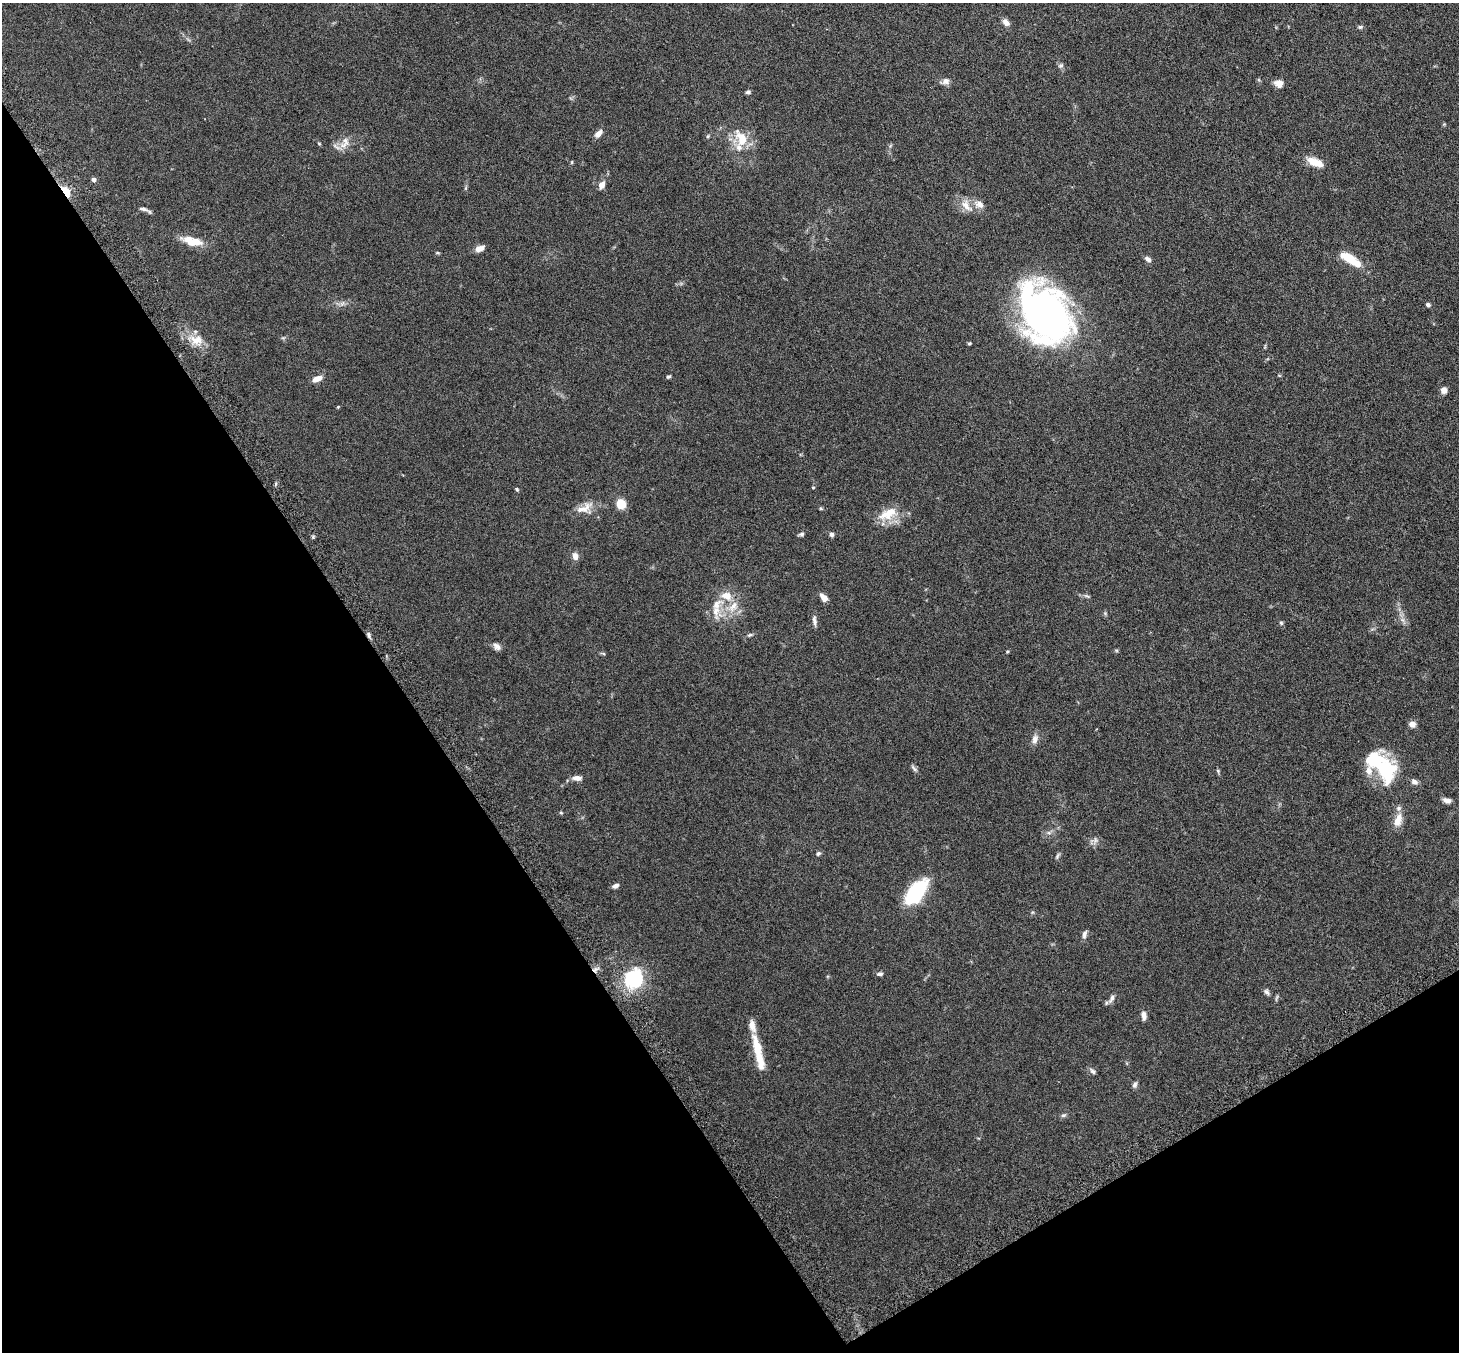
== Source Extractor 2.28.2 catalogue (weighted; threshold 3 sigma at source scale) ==
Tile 14 of 4 x 4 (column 2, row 4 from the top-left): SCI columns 1509-2965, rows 189-1538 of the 5929 x 5919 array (HDU 1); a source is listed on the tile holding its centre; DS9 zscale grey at full resolution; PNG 1461 x 1354 px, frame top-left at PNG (2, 3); no overlay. Shown black and unused: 33% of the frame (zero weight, under 3 of 6 exposures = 4% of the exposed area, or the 3 px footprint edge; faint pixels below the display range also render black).
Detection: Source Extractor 2.28.2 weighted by HDU 2 'WHT'; one run over the whole footprint, this tile lists its part. Background 0.12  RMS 0.0045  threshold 0.0185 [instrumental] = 3 sigma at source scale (4.09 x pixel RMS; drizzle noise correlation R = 1.36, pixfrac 0.8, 0.05/0.05 arcsec/px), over >= 5 px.
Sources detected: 90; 1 too faint to see at this stretch — not listed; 9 inside a brighter listed object's ellipse — not listed separately; the other 80 listed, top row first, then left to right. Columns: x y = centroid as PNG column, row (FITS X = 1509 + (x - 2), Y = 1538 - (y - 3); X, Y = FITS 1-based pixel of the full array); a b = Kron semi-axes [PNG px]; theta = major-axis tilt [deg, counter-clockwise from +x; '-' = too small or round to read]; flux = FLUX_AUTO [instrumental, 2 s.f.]
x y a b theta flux
1006 22 10 7 -52 1.9
1360 27 8 5 1 0.8
1061 65 8 7 - 0.98
945 81 10 7 11 2.2
1279 84 9 8 - 3.1
748 92 5 4 - 1
1444 124 5 4 - 0.41
598 134 9 6 48 2.7
708 136 5 4 - 0.49
742 138 24 14 -64 9.1
319 144 4 4 - 0.39
344 145 13 9 -3 3.5
572 162 6 3 71 0.36
1315 162 21 9 -21 5.4
93 180 5 5 - 1.2
601 185 8 6 67 2.9
66 192 6 4 -55 25
979 204 13 9 -37 2.9
966 205 22 11 -50 4.7
143 209 14 5 -16 1.4
193 241 25 9 -13 7.8
480 248 11 6 25 2.4
438 253 6 3 -1 0.42
1148 259 8 5 -36 1.6
1349 259 20 9 -30 9.8
342 303 8 5 45 1.1
1428 305 6 5 - 0.96
1045 314 57 40 -55 170
197 340 19 12 11 5.8
969 343 4 4 - 0.51
1279 375 6 3 -19 0.36
668 377 6 4 38 0.65
317 379 10 6 23 3.4
1444 390 7 6 - 2.4
338 407 4 3 - 0.35
813 487 5 3 - 0.32
517 489 5 4 - 0.52
621 504 8 8 - 7.6
585 508 25 14 24 5.4
821 508 5 4 - 0.48
888 514 29 14 25 8.7
801 534 7 5 4 0.77
832 534 6 5 - 1.1
575 556 9 7 -79 2.4
1086 596 10 4 -22 0.79
824 598 8 5 -49 3.2
716 605 23 12 37 6.4
733 607 19 11 54 5.9
1105 613 5 5 - 0.59
814 620 15 5 -85 1.5
1402 620 8 5 -45 1.3
1281 623 6 5 - 0.64
368 635 9 4 -80 0.94
750 635 8 4 24 0.75
497 647 11 7 -39 1.7
1116 650 6 4 -19 0.46
1412 724 7 6 - 2.3
1035 739 14 8 75 2.3
914 768 12 5 -48 1
1383 768 36 25 -61 27
1218 771 5 5 - 0.52
577 778 11 6 -4 2.3
1414 782 10 7 -26 1.5
1447 800 9 6 -13 2.2
561 813 5 3 - 0.42
1398 820 19 10 72 4.6
818 854 6 5 - 0.84
1057 856 9 4 61 0.78
615 886 8 5 21 1.4
916 892 21 10 53 44
1084 934 11 6 76 1.4
880 974 8 5 4 1.1
634 979 24 21 72 25
1267 992 10 5 -57 1.1
1111 999 14 6 62 1.7
1144 1016 11 6 -84 2
758 1052 46 8 -77 11
1093 1071 9 5 -38 1.1
1135 1085 9 6 72 1.1
1063 1115 8 4 25 0.8
Overlapping masked pixels (flux is a lower limit): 3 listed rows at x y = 66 192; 368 635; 634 979